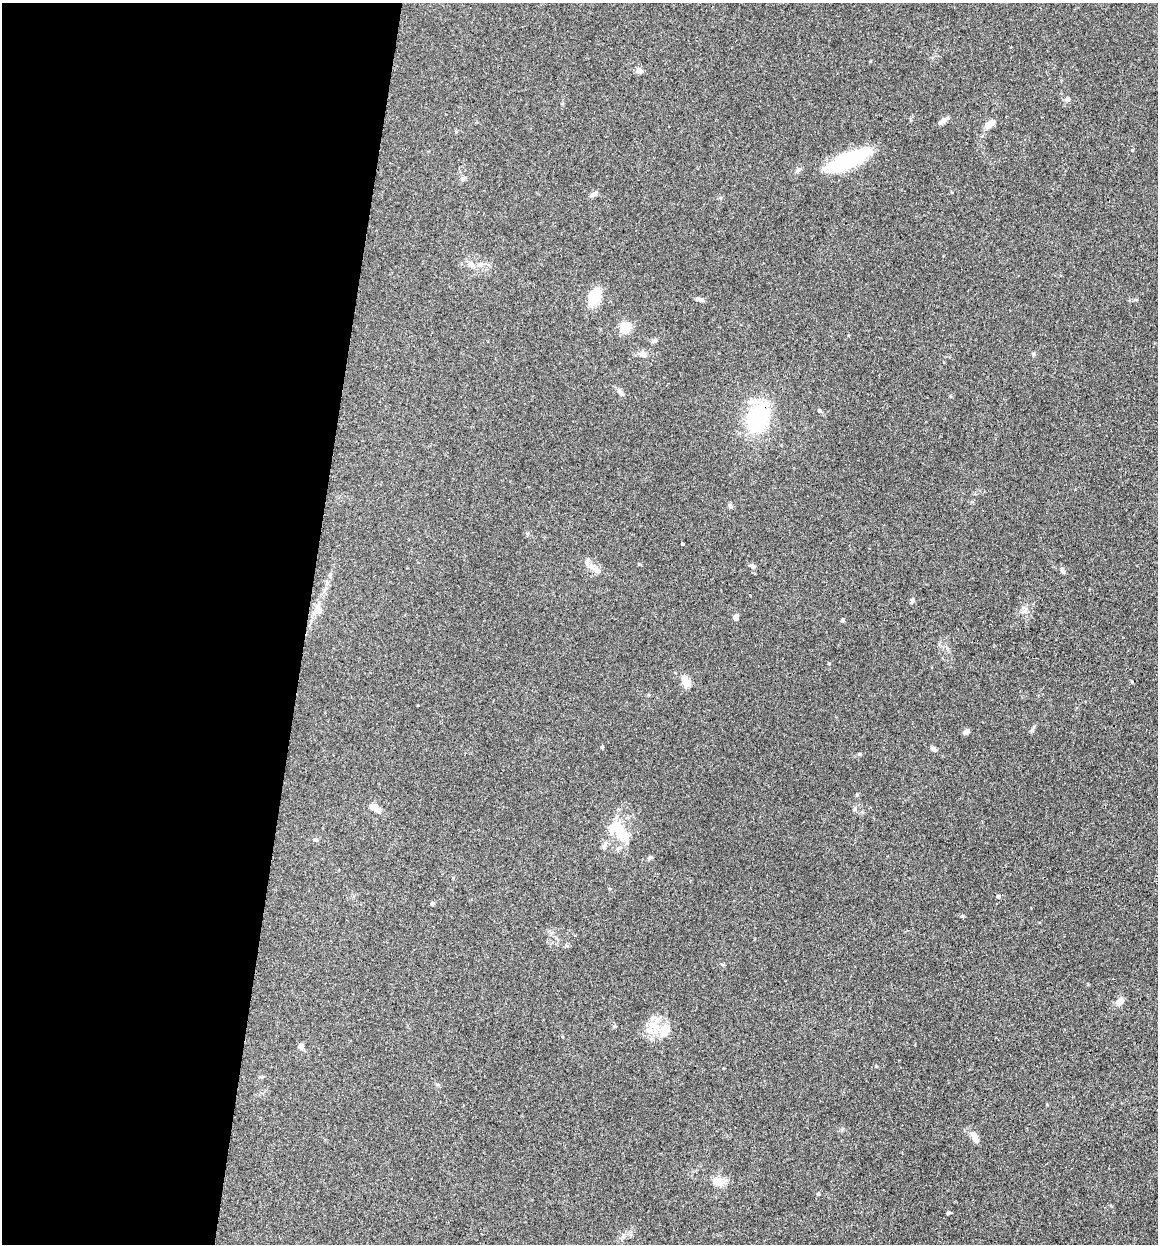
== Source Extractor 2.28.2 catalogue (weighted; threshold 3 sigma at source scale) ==
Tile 5 of 4 x 4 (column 1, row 2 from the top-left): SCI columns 340-1495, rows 3281-4522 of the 6832 x 5775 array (HDU 1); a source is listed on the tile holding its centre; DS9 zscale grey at full resolution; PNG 1160 x 1246 px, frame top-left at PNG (2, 3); no overlay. Shown black and unused: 26% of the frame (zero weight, under 3 of 4 exposures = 2% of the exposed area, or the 3 px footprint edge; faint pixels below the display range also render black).
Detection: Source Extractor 2.28.2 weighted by HDU 2 'WHT'; one run over the whole footprint, this tile lists its part. Background 0.167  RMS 0.0077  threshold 0.0347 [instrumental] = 3 sigma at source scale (4.5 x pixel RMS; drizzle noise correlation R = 1.50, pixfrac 1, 0.05/0.05 arcsec/px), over >= 5 px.
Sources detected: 48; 1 inside a brighter object's white glare — not listed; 1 inside a brighter listed object's ellipse — not listed separately; the other 46 listed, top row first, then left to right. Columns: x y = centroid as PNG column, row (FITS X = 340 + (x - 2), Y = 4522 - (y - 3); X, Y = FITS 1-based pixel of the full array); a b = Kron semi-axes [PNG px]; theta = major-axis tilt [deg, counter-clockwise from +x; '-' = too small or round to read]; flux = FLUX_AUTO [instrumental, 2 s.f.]
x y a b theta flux
639 71 8 7 - 3.2
1067 100 6 5 - 2.2
944 120 10 6 21 2.7
989 125 13 7 28 4.6
851 159 51 17 22 49
463 179 7 4 45 1.4
593 194 11 5 31 2.5
471 265 9 8 - 3.9
595 297 16 11 55 20
699 299 11 5 -9 2.2
625 327 12 10 76 13
654 341 8 5 36 1.6
643 354 12 7 -17 3.8
621 393 9 6 -50 2.5
819 411 5 4 - 1.1
757 418 23 17 71 70
730 506 7 5 -75 1.4
682 544 3 3 - 2.6
752 566 7 6 - 1.8
593 568 18 6 -30 5.1
1063 571 10 4 -70 1.7
912 601 6 5 - 1.5
317 609 19 7 -85 5.6
1025 611 9 6 73 2.6
736 617 8 6 67 2.3
842 620 5 4 - 1.2
686 681 13 8 -70 7.4
967 731 7 7 - 1.8
602 747 4 4 - 0.67
933 749 7 6 - 1.7
375 808 14 6 -24 5.8
854 809 5 5 - 1.2
618 829 35 16 -48 21
649 857 7 5 36 1.3
998 897 4 4 - 1.7
432 904 5 4 - 1.4
1120 1001 10 7 47 5.6
615 1026 5 4 - 0.87
649 1030 12 7 -24 4.9
664 1031 17 12 66 9.9
301 1047 8 6 79 2.3
261 1077 6 4 0 0.98
974 1137 12 6 -63 6.2
719 1181 16 10 -16 7.1
818 1194 5 4 - 0.86
948 1213 6 4 18 1
Overlapping masked pixels (flux is a lower limit): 1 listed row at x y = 757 418
Unlisted compact peaks at least as high as the median listed source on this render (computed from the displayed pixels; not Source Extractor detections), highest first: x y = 962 916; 857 795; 1132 150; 876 1066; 829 663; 859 754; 1032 730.